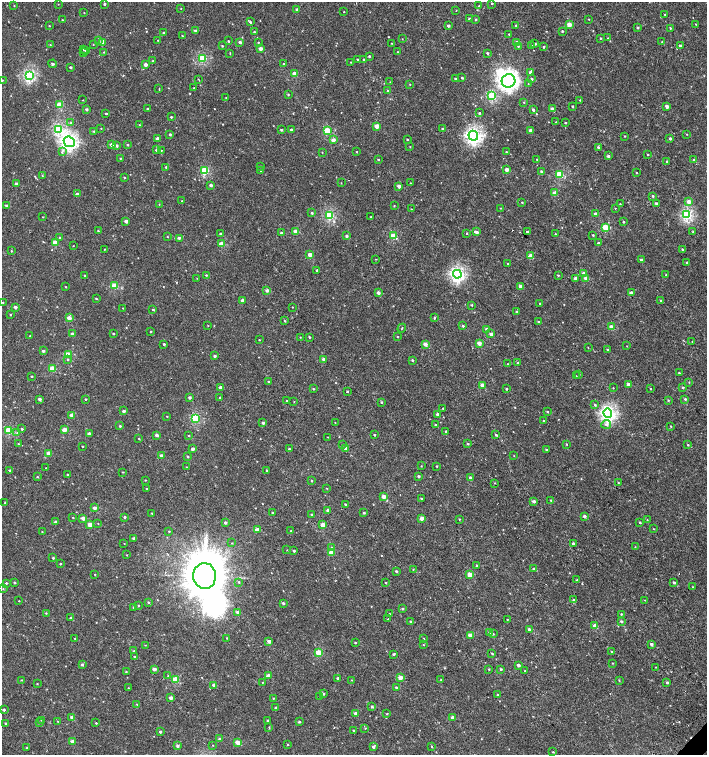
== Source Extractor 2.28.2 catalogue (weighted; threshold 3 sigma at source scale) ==
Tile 6 of 4 x 4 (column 2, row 2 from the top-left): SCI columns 1662-3071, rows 3011-4515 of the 6043 x 6058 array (HDU 1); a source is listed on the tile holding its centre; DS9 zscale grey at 2 x 2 block average (1 PNG px = mean of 2 x 2 image px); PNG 709 x 757 px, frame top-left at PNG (2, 2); each listed source drawn as its Kron ellipse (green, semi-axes under 4 px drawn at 4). Shown black and unused: <1% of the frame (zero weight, under 2 of 3 exposures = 2% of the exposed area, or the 3 px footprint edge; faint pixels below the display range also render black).
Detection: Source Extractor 2.28.2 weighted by HDU 2 'WHT'; one run over the whole footprint, this tile lists its part. Background -4.39e-05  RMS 0.0026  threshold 0.0116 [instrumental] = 3 sigma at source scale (4.5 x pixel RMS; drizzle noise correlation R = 1.50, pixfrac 1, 0.0396/0.0396 arcsec/px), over >= 5 px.
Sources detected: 549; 2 inside a brighter object's white glare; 2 cosmic-ray / hot-pixel residue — neither listed nor drawn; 2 inside a brighter listed object's ellipse — not listed separately; of the other 543, all 500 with FLUX_AUTO >= 0.247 (the completeness limit of this list) listed and drawn (43 fainter detections not listed), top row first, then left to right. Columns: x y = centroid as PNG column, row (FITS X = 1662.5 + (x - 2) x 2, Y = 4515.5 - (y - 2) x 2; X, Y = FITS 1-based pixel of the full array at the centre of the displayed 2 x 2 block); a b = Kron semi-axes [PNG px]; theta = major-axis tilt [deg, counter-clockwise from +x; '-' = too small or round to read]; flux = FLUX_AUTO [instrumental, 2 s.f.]
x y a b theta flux
492 3 2 2 - 0.63
58 4 2 2 - 0.26
104 4 2 2 - 1.3
14 6 2 2 - 0.32
479 6 2 2 - 1.2
181 9 2 2 - 0.27
297 10 2 2 - 2.3
456 10 2 2 - 0.44
344 12 2 2 - 0.35
84 13 2 2 - 0.32
665 14 3 2 - 0.33
469 19 2 2 - 1.5
589 19 2 2 - 0.31
62 20 2 2 - 0.32
476 20 3 3 - 0.63
250 22 3 2 - 1.1
696 24 2 2 - 0.33
448 25 2 2 - 1.7
516 25 3 2 - 0.74
569 25 3 2 - 6.7
49 26 2 2 - 0.33
638 27 2 2 - 0.81
670 28 3 2 - 0.54
195 30 2 2 - 1.4
562 31 2 2 - 0.63
254 32 2 2 - 0.56
164 33 2 2 - 1.7
509 34 2 2 - 0.45
182 36 2 2 - 0.5
600 38 2 2 - 0.46
608 38 3 2 - 0.33
402 39 2 2 - 0.26
98 40 3 2 - 0.39
158 40 2 2 - 0.28
228 41 2 2 - 0.62
103 42 3 2 - 3.4
240 42 2 2 - 1.7
258 42 2 2 - 0.35
516 42 2 2 - 2.3
662 42 2 2 - 0.41
391 43 2 2 - 0.31
535 44 2 2 - 1.2
50 45 2 2 - 0.28
93 45 2 2 - 0.27
531 45 3 3 - 0.56
222 46 2 2 - 0.63
518 46 3 2 - 0.51
680 46 2 2 - 2.1
543 47 3 2 - 0.59
260 49 2 2 - 4.1
83 50 2 2 - 0.43
86 50 3 2 - 0.85
104 52 3 2 - 0.4
398 52 2 2 - 0.51
84 53 3 2 - 0.31
487 53 2 2 - 0.87
230 54 3 2 - 0.31
369 56 2 2 - 0.71
202 58 3 3 - 35
358 59 2 2 - 0.57
364 59 2 2 - 0.75
153 61 3 2 - 0.36
351 62 2 2 - 0.31
53 64 4 3 - 0.81
284 64 2 2 - 1.1
145 65 2 2 - 3.7
70 67 2 2 - 0.83
530 72 3 2 - 1.6
295 74 3 2 - 8
29 75 3 3 - 61
462 78 2 2 - 0.78
199 79 2 2 - 0.32
456 79 2 2 - 1.6
531 79 2 2 - 1.5
2 80 2 2 - 0.46
509 81 7 6 - 200
390 82 2 2 - 0.31
410 84 2 2 - 0.35
528 84 3 2 - 0.34
194 88 2 2 - 0.43
159 89 3 2 - 0.33
388 91 2 2 - 1.1
288 94 2 2 - 0.56
492 96 3 3 - 38
226 98 3 2 - 0.25
83 100 2 2 - 0.25
580 100 2 2 - 0.39
524 102 2 2 - 0.39
59 105 3 3 - 14
572 106 2 2 - 0.66
667 106 2 2 - 3.3
86 109 2 2 - 1.4
148 109 2 2 - 1.1
552 109 2 2 - 4.3
533 110 3 2 - 1
106 113 2 2 - 0.78
479 113 2 2 - 0.74
171 117 2 2 - 0.69
556 122 3 2 - 0.27
71 123 3 3 - 0.61
565 123 2 2 - 0.57
139 125 2 2 - 0.43
377 126 3 2 - 6.6
101 128 2 2 - 0.29
58 129 4 3 - 53
291 129 2 2 - 1.2
443 129 2 2 - 1.3
281 130 2 2 - 0.81
530 130 2 2 - 2.2
94 131 3 2 - 0.45
327 131 3 3 - 19
170 134 2 2 - 1.1
687 134 2 2 - 0.27
473 136 5 4 - 120
625 136 2 2 - 0.39
157 138 2 2 - 2.4
670 138 3 2 - 1.1
407 139 2 2 - 0.59
333 140 2 2 - 4.4
69 142 6 5 - 130
111 145 2 2 - 2.6
128 145 2 2 - 0.56
116 146 3 3 - 1.4
410 147 2 2 - 0.27
598 147 3 2 - 1
156 150 2 2 - 0.88
161 150 2 2 - 0.28
62 152 4 3 - 1.1
322 152 2 2 - 0.3
357 152 2 2 - 0.34
506 152 2 2 - 0.4
648 154 2 2 - 0.51
608 156 2 2 - 2
120 158 3 2 - 0.51
378 159 2 2 - 0.7
537 159 2 2 - 0.36
694 159 3 2 - 0.81
666 161 2 2 - 0.54
261 166 2 2 - 0.29
166 167 2 2 - 0.66
205 170 3 3 - 27
261 170 3 3 - 0.89
507 170 2 2 - 4.7
541 171 3 3 - 1.5
636 173 2 2 - 0.4
560 174 3 3 - 27
42 176 3 2 - 0.37
124 178 2 2 - 0.56
341 183 2 2 - 0.27
410 183 2 2 - 0.27
16 184 2 2 - 2.3
211 185 2 2 - 2
399 186 2 2 - 3.4
555 193 3 2 - 6.9
77 194 3 2 - 1.5
653 196 2 2 - 0.74
182 201 2 2 - 0.27
689 201 3 3 - 3.9
522 202 2 2 - 0.43
159 204 2 2 - 0.27
620 204 2 2 - 0.42
656 204 2 2 - 1.7
6 205 2 2 - 0.88
394 206 3 2 - 0.32
500 208 2 2 - 0.26
615 208 2 2 - 0.35
411 209 2 2 - 0.33
312 213 2 2 - 0.91
595 214 2 2 - 2.7
329 215 3 3 - 40
687 215 3 3 - 61
43 217 2 2 - 0.29
370 217 2 2 - 0.32
126 221 2 2 - 2.6
623 222 2 2 - 0.9
605 227 3 3 - 14
98 231 3 2 - 0.47
296 231 3 2 - 9.1
693 231 2 2 - 0.6
476 232 4 2 - 2.6
527 232 2 2 - 1.4
281 233 2 2 - 2.3
466 233 2 2 - 0.4
220 234 3 2 - 0.62
555 234 3 2 - 0.44
593 235 2 2 - 0.61
346 236 3 2 - 1.3
393 236 3 3 - 17
167 237 2 2 - 0.34
60 238 2 2 - 0.65
179 238 3 2 - 1.3
55 243 3 2 - 9.2
598 243 2 2 - 0.88
222 244 3 2 - 10
73 246 2 2 - 0.26
104 249 2 2 - 0.34
682 249 3 2 - 0.54
11 251 2 2 - 0.5
310 255 2 2 - 4.5
530 256 2 2 - 6.8
376 259 2 2 - 0.46
641 260 2 2 - 0.87
687 262 2 2 - 0.68
507 264 2 2 - 0.54
317 270 2 2 - 1.4
584 273 2 2 - 4.6
457 274 4 4 - 100
206 275 2 2 - 0.46
558 275 2 2 - 0.69
666 275 2 2 - 0.31
85 276 2 2 - 0.8
197 278 3 2 - 0.25
575 278 2 2 - 2.5
586 278 3 2 - 3.3
115 286 3 3 - 17
520 286 2 2 - 2.1
66 287 2 2 - 0.31
267 291 2 2 - 2.2
378 293 2 2 - 3
631 293 2 2 - 5
96 298 2 2 - 0.49
243 300 2 2 - 4
661 301 2 2 - 0.58
3 302 2 2 - 0.38
540 303 2 2 - 0.56
472 305 2 2 - 0.57
15 307 2 2 - 2.3
292 307 2 2 - 0.27
123 308 2 2 - 0.29
153 310 2 2 - 0.72
517 311 3 2 - 0.64
10 315 2 2 - 0.44
69 318 3 2 - 4.8
434 318 3 2 - 0.89
285 321 3 2 - 0.44
538 322 3 2 - 0.84
208 326 2 2 - 0.26
463 326 2 2 - 0.91
611 327 2 2 - 7.3
402 328 4 2 - 0.48
487 329 2 2 - 3
151 331 2 2 - 0.5
72 334 2 2 - 2
113 334 2 2 - 0.6
491 334 3 2 - 2.6
30 336 2 2 - 0.28
300 337 3 2 - 0.34
309 337 2 2 - 0.64
397 337 3 2 - 0.28
259 340 2 2 - 0.42
692 342 2 2 - 0.28
479 343 2 2 - 5.8
164 344 2 2 - 0.84
425 344 2 2 - 4.2
627 346 2 2 - 0.27
588 348 2 2 - 0.25
607 350 2 2 - 0.73
43 351 2 2 - 1.9
68 355 3 2 - 12
215 356 2 2 - 1.5
68 359 3 3 - 0.65
323 359 2 2 - 3
412 360 2 2 - 0.84
518 363 2 2 - 0.76
507 364 2 2 - 0.4
52 369 3 2 - 14
679 373 2 2 - 0.58
579 374 3 2 - 0.5
32 376 2 2 - 0.62
576 376 2 2 - 0.28
268 381 2 2 - 0.5
689 382 2 2 - 0.34
628 384 2 2 - 3.6
482 385 2 2 - 4.4
221 387 2 2 - 3.2
683 387 2 2 - 0.71
613 388 2 2 - 0.27
313 389 3 2 - 0.63
506 389 2 2 - 0.9
650 389 2 2 - 1.2
347 391 2 2 - 1.7
220 397 2 2 - 0.52
190 398 2 2 - 1.8
40 399 2 2 - 2.5
85 399 2 2 - 0.61
685 399 3 2 - 0.78
286 400 2 2 - 0.29
668 400 3 3 - 0.51
294 402 2 2 - 0.26
382 402 3 2 - 0.61
595 405 3 3 - 0.69
443 408 2 2 - 0.38
124 411 2 2 - 1.8
548 411 3 2 - 0.43
608 413 4 4 - 120
438 414 3 2 - 2.7
72 415 4 2 - 4
167 416 2 2 - 0.46
196 418 3 3 - 32
544 421 2 2 - 1.5
263 423 3 2 - 1.2
335 423 2 2 - 0.42
606 424 5 4 - 1.9
435 425 3 2 - 0.89
120 426 2 2 - 0.72
671 426 2 2 - 0.44
22 429 2 2 - 0.75
9 430 3 3 - 24
64 430 3 2 - 6.5
445 431 2 2 - 2
17 433 3 3 - 0.74
89 434 2 2 - 2.5
157 435 2 2 - 2
189 435 2 2 - 0.59
374 435 2 2 - 0.71
496 435 4 2 - 1.1
328 437 3 2 - 0.25
139 438 2 2 - 0.35
18 444 2 2 - 0.41
342 444 2 2 - 0.36
468 444 2 2 - 0.83
566 444 3 2 - 0.35
688 445 2 2 - 0.49
82 446 2 2 - 0.41
346 448 2 2 - 2.6
192 449 2 2 - 2.4
289 449 2 2 - 0.63
546 450 3 2 - 0.53
49 453 3 2 - 7.2
162 456 2 2 - 4.1
188 456 2 2 - 0.91
514 456 3 2 - 0.27
421 466 2 2 - 0.3
437 466 2 2 - 0.43
186 467 2 2 - 0.26
46 468 2 2 - 0.3
9 470 3 2 - 0.96
267 470 2 2 - 0.59
123 472 2 2 - 0.4
68 475 2 2 - 1.1
418 476 2 2 - 1.3
37 477 2 2 - 0.43
471 478 2 2 - 4
145 480 2 2 - 0.32
311 481 2 2 - 0.45
495 483 3 2 - 0.27
618 483 3 2 - 0.45
327 488 3 2 - 0.27
146 489 2 2 - 0.62
384 497 2 2 - 6.5
421 498 2 2 - 0.54
551 500 3 2 - 0.44
534 501 3 2 - 1.6
5 503 2 2 - 0.56
345 504 2 2 - 0.6
95 508 2 2 - 2.8
328 510 2 2 - 2.5
272 512 2 2 - 0.6
152 513 2 2 - 0.37
364 513 2 2 - 0.84
312 514 2 2 - 0.92
584 516 2 2 - 2.3
73 517 2 2 - 0.29
124 517 3 2 - 0.83
83 518 3 2 - 3.7
422 518 2 2 - 5
459 519 2 2 - 0.39
647 520 2 2 - 0.32
55 522 2 2 - 1.9
640 522 3 2 - 0.6
98 523 2 2 - 0.27
225 523 2 2 - 1.6
90 525 3 2 - 6.3
323 525 3 2 - 8.7
654 529 2 2 - 0.3
257 530 2 2 - 5
169 531 2 2 - 0.46
291 531 2 2 - 0.3
42 532 2 2 - 0.33
134 538 2 2 - 2.4
124 543 2 2 - 0.25
232 543 3 2 - 0.34
573 544 2 2 - 1.7
331 547 3 2 - 0.41
635 547 2 2 - 0.34
287 550 2 2 - 0.26
294 551 2 2 - 0.97
331 553 3 2 - 9.5
127 555 2 2 - 0.27
53 558 2 2 - 0.67
60 564 2 2 - 0.59
477 565 2 2 - 1.2
413 569 2 2 - 0.28
534 569 3 2 - 1.4
396 571 3 2 - 0.85
95 574 2 2 - 0.37
470 575 3 2 - 8.4
205 576 13 11 -84 3400
577 580 2 2 - 1.1
239 582 2 2 - 0.41
6 583 2 2 - 0.73
14 583 2 2 - 0.9
385 583 2 2 - 0.43
674 583 3 2 - 0.89
693 587 2 2 - 0.29
3 589 3 2 - 0.37
574 600 3 3 - 0.83
645 600 2 2 - 0.26
19 601 2 2 - 0.32
148 602 3 2 - 0.58
283 603 3 3 - 0.95
138 606 2 2 - 0.56
134 607 3 2 - 1.1
402 609 3 2 - 0.94
238 612 2 2 - 4.8
46 613 2 2 - 0.39
389 614 2 2 - 0.34
621 614 2 2 - 0.46
71 618 2 2 - 1.1
388 619 3 2 - 0.42
507 619 2 2 - 0.29
621 621 2 2 - 1.1
411 622 2 2 - 1
595 626 3 2 - 8.6
529 629 3 2 - 2.4
490 633 3 3 - 1.8
493 634 3 2 - 0.39
470 635 2 2 - 5.4
75 638 2 2 - 0.26
227 638 3 2 - 0.48
424 638 2 2 - 0.31
269 641 2 2 - 2.8
355 643 2 2 - 0.57
651 644 3 2 - 1.8
145 645 2 2 - 0.25
423 645 2 2 - 0.32
134 651 2 2 - 0.59
611 652 2 2 - 0.73
319 653 3 3 - 17
394 654 2 2 - 1.2
492 654 3 2 - 0.76
134 656 3 3 - 0.43
612 663 2 2 - 0.32
82 664 3 2 - 1.2
518 665 3 2 - 1.4
656 667 2 2 - 0.3
154 669 3 2 - 3
489 669 2 2 - 0.49
501 669 2 2 - 0.95
525 671 2 2 - 0.58
126 672 2 2 - 0.46
168 676 3 2 - 0.33
268 676 2 2 - 4.7
400 677 2 2 - 5.9
338 678 2 2 - 1.3
175 679 3 3 - 16
22 680 3 2 - 0.37
352 680 2 2 - 0.29
441 680 2 2 - 0.43
619 680 3 2 - 0.42
262 682 2 2 - 0.28
667 683 3 2 - 1.1
37 684 2 2 - 0.28
214 685 2 2 - 4.8
396 687 3 2 - 0.76
128 688 2 2 - 0.33
323 694 3 2 - 0.99
498 695 2 2 - 1.4
320 696 2 2 - 0.31
171 698 2 2 - 4
273 698 2 2 - 0.46
137 704 2 2 - 0.4
372 707 3 3 - 0.71
276 708 3 2 - 1.8
4 710 2 2 - 1.3
356 713 2 2 - 2.3
387 714 3 2 - 0.41
72 717 2 2 - 3.1
453 717 3 2 - 2.5
41 720 2 2 - 0.43
267 720 3 3 - 0.53
58 721 2 2 - 0.33
299 722 2 2 - 0.95
6 723 2 2 - 0.6
39 723 3 2 - 0.73
96 723 2 2 - 0.61
269 727 3 2 - 0.49
365 728 2 2 - 0.47
353 730 2 2 - 0.42
160 732 3 2 - 1.2
220 739 2 2 - 2.2
72 741 2 2 - 2.7
237 742 3 2 - 5.8
213 745 2 2 - 0.3
287 745 2 2 - 0.35
177 746 3 2 - 1.5
431 746 2 2 - 0.73
373 747 3 3 - 1.3
27 748 2 2 - 0.94
553 752 2 2 - 0.43
Isophote crosses this tile's border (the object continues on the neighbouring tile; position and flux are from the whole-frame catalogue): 2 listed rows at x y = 492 3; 2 80
Diffuse or blended objects may show on this block-average render without a row.